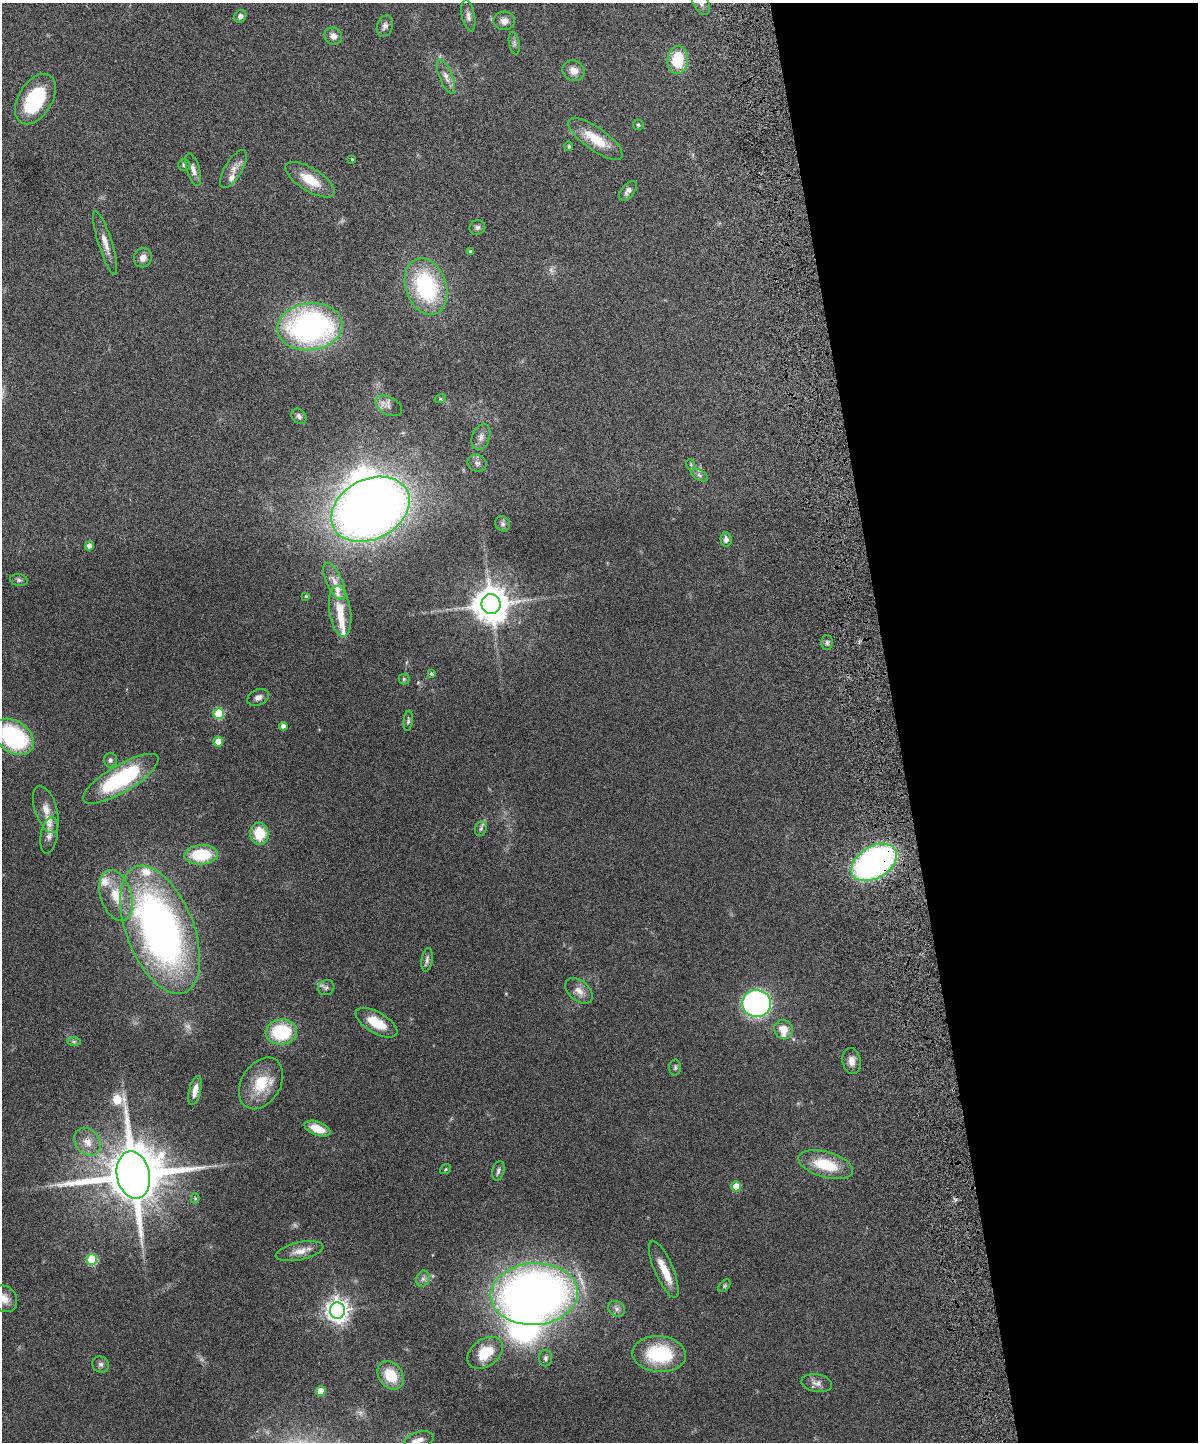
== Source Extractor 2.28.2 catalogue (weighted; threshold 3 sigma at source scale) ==
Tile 8 of 4 x 3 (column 4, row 2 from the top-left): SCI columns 3650-4845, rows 1602-3041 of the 4909 x 4747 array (HDU 1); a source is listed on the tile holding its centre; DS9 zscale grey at full resolution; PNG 1200 x 1444 px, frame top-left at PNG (2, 3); each listed source drawn as its Kron ellipse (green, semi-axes under 4 px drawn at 4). Shown black and unused: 25% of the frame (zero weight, under 6 of 12 exposures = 3% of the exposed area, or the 3 px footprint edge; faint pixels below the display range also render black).
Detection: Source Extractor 2.28.2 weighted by HDU 2 'WHT'; one run over the whole footprint, this tile lists its part. Background 0.0912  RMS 0.0045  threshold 0.0184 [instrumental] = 3 sigma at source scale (4.09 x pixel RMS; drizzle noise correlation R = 1.36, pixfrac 0.8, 0.05/0.05 arcsec/px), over >= 5 px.
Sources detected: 112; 2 too faint to see at this stretch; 2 inside a brighter object's white glare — neither listed nor drawn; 10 inside a brighter listed object's ellipse — not listed separately; the other 98 listed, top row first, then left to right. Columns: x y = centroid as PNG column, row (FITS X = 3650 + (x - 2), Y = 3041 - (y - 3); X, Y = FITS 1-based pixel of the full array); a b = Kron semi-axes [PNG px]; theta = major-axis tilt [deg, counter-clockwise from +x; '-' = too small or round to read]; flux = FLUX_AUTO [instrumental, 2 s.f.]
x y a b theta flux
701 3 13 7 -63 2.4
240 16 7 5 51 1.3
468 16 16 6 -79 2
504 21 11 9 3 2.6
385 26 11 8 68 1.6
333 36 9 8 - 2.7
514 43 11 5 -79 1.2
678 60 14 10 84 15
574 71 11 10 - 3.5
446 77 18 6 -68 2.9
35 99 28 17 59 27
638 125 5 5 - 0.64
595 139 32 11 -36 11
569 146 5 4 - 0.51
352 159 4 3 - 0.48
184 165 6 6 - 1.2
233 169 21 8 59 3.5
193 170 17 6 -73 2.6
310 180 28 11 -32 10
628 191 11 6 49 1.9
477 227 8 7 - 1.2
105 243 33 7 -73 4.5
470 251 4 4 - 1.1
143 258 10 9 - 2.5
426 287 29 20 -70 45
310 327 33 23 6 110
440 399 6 4 18 0.58
389 406 14 9 -28 2.3
299 416 8 6 -48 1.2
481 437 13 9 70 2.4
477 463 10 8 -31 1.6
691 465 6 3 -72 0.47
699 475 9 5 -28 1.1
370 509 41 30 27 460
503 524 8 7 - 1.1
726 539 7 5 -86 2
89 546 4 4 - 2.2
19 580 9 5 -10 0.92
334 581 20 8 -65 3.8
306 596 3 3 - 0.43
491 604 10 9 - 1000
340 611 25 10 -81 8.3
827 643 7 5 -89 1.1
431 674 3 3 - 0.87
404 679 5 5 - 0.65
258 697 11 7 25 1.9
219 713 5 5 - 20
408 721 10 4 85 0.89
283 726 4 4 - 2.4
14 737 22 15 -35 49
218 742 5 5 - 7.5
110 760 7 6 - 1.2
121 779 43 13 31 44
46 809 24 11 -72 5.2
481 829 7 5 69 0.97
259 834 11 9 -85 11
49 835 19 8 79 3.3
201 855 17 10 3 18
874 862 25 16 32 140
116 896 26 15 -72 11
160 930 68 33 -68 210
427 960 12 5 82 1.3
326 988 8 7 - 1.3
579 991 16 10 -41 3.3
756 1003 14 13 - 130
376 1023 23 10 -30 10
784 1029 10 9 - 5
281 1032 16 12 4 25
74 1042 7 4 -1 0.69
852 1061 13 9 -80 3
675 1068 8 6 88 0.89
261 1083 28 19 58 13
195 1091 14 6 76 3.9
317 1129 13 6 -21 7.9
87 1142 15 12 -49 4.7
826 1165 28 12 -16 15
446 1169 6 4 38 0.5
498 1171 10 6 75 1.3
133 1175 24 16 -78 3700
736 1186 5 5 - 7.8
195 1198 5 4 - 0.57
300 1251 24 9 12 4.6
92 1259 5 5 - 27
664 1269 30 9 -67 7.3
423 1279 8 6 68 1.4
724 1286 7 4 50 0.63
534 1294 44 31 4 320
4 1299 14 12 -47 4.1
617 1309 9 7 -33 1.6
337 1311 8 7 - 320
485 1353 20 13 37 11
659 1354 27 18 -4 26
545 1358 8 6 89 1.2
101 1364 8 8 - 1.3
390 1375 15 11 -54 9.8
817 1383 15 9 -10 2.3
321 1391 5 5 - 8.1
419 1440 15 8 15 2.8
Overlapping masked pixels (flux is a lower limit): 1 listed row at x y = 874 862
Isophote crosses this tile's border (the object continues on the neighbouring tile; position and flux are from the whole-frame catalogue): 4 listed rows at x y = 701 3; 14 737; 4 1299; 419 1440